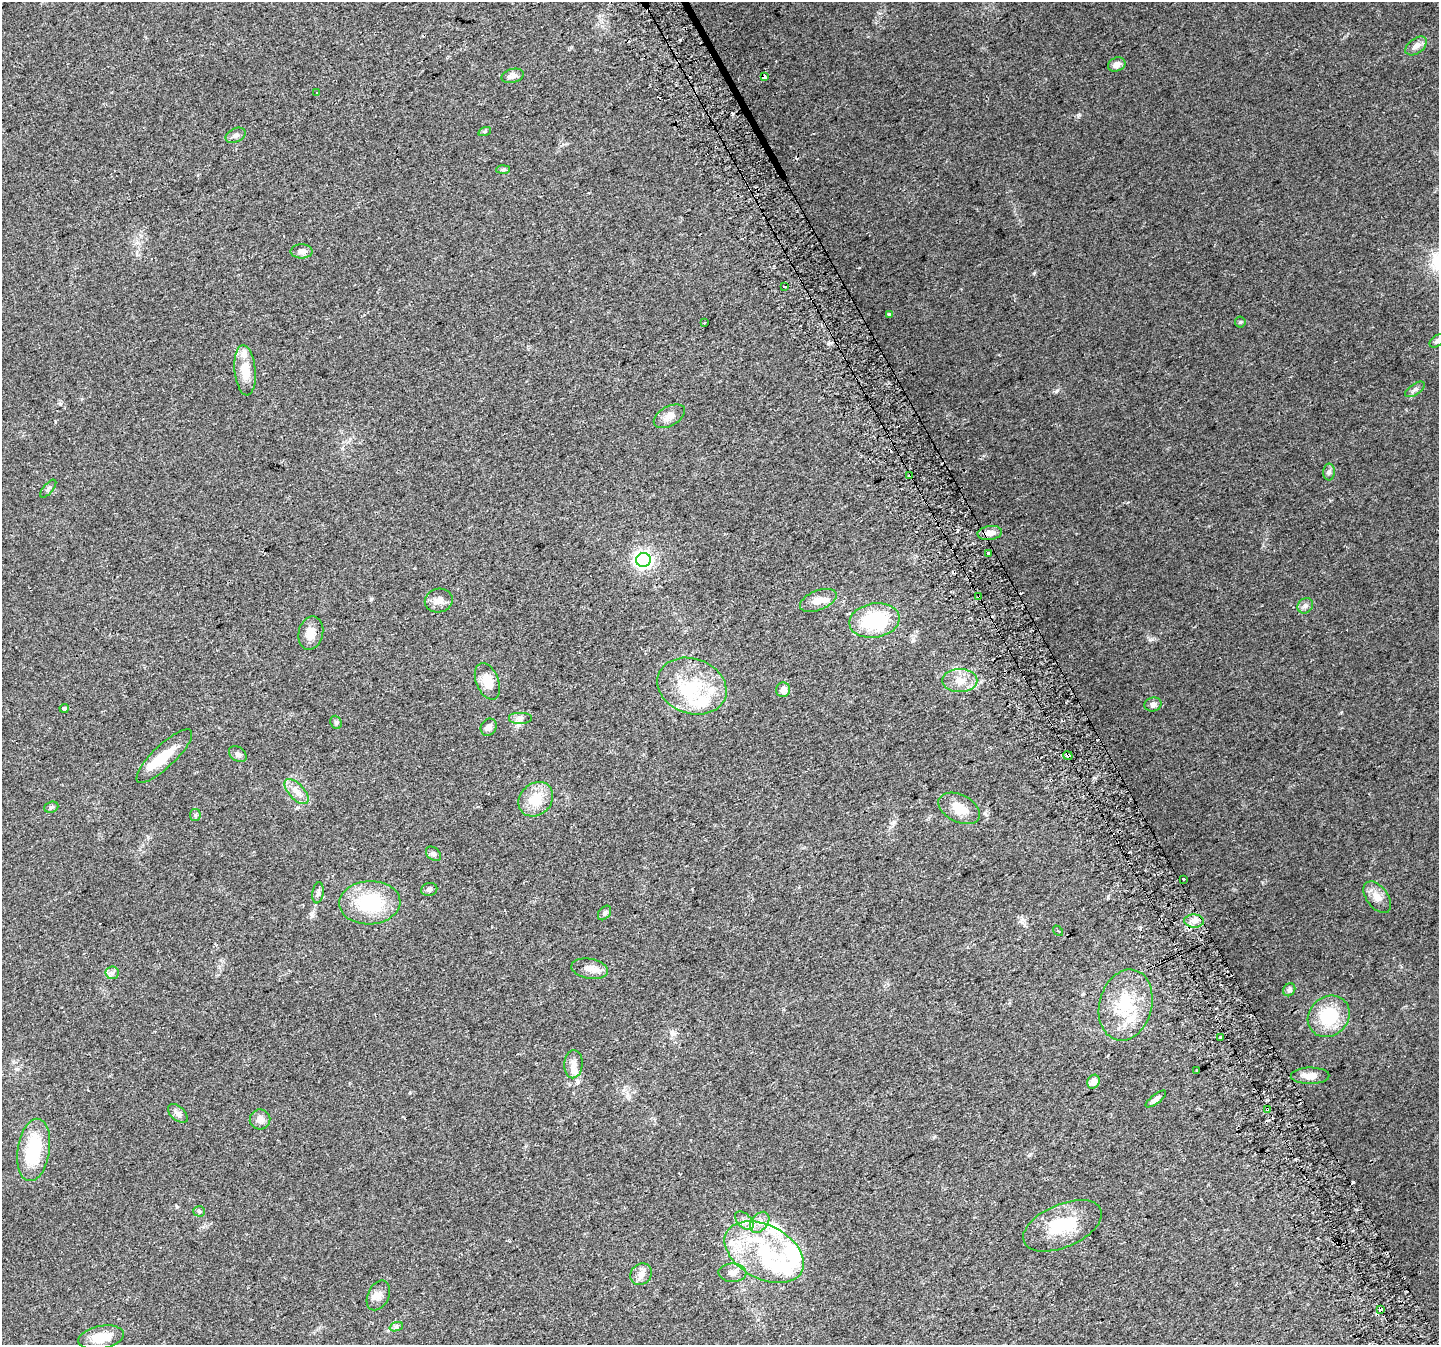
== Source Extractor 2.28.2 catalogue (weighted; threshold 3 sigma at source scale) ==
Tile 6 of 4 x 4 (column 2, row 2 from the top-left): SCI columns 1470-2906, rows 2860-4202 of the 5810 x 5659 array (HDU 1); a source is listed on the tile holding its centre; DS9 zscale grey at full resolution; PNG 1441 x 1347 px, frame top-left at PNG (2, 2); each listed source drawn as its Kron ellipse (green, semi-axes under 4 px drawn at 4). Shown black and unused: <1% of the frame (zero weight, under 2 of 3 exposures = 2% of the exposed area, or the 3 px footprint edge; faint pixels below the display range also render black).
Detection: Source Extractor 2.28.2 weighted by HDU 2 'WHT'; one run over the whole footprint, this tile lists its part. Background 0.047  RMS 0.0076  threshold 0.0342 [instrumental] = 3 sigma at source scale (4.5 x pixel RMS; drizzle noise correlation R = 1.50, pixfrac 1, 0.0396/0.0396 arcsec/px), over >= 5 px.
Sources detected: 101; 4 inside a brighter object's white glare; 6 cosmic-ray / hot-pixel residue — neither listed nor drawn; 10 inside a brighter listed object's ellipse — not listed separately; the other 81 listed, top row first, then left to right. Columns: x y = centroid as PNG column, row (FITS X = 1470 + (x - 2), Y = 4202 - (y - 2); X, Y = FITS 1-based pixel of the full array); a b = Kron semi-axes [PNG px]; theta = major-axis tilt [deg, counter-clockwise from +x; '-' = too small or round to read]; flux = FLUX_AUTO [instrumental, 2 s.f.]
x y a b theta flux
1416 46 12 7 37 5.1
1117 64 9 6 21 4.1
513 76 11 7 13 4
764 77 4 3 - 31
316 93 4 3 - 0.68
485 131 6 4 19 1.1
236 135 10 7 26 2.9
503 170 7 4 2 1.2
302 251 11 7 0 3.9
784 286 4 3 - 2.1
889 314 3 3 - 4.3
1240 322 5 5 - 1
704 323 3 2 - 1.3
1437 341 9 5 34 2
245 370 25 10 -85 15
1415 389 11 5 34 2.5
669 416 17 9 29 6.3
1329 472 8 6 90 1.9
910 475 4 3 - 5.4
48 489 11 5 49 1.8
990 533 12 7 9 5.3
988 553 3 3 - 6.9
643 560 7 7 - 240
979 597 3 3 - 3.8
818 600 19 10 22 7
439 601 14 12 12 6
1305 606 8 7 - 2.7
874 620 25 17 9 49
311 633 17 12 78 8
487 681 19 11 -68 12
960 681 17 11 0 10
692 686 35 27 -19 41
783 690 7 7 - 4.9
1153 704 8 7 - 2.5
64 708 4 3 - 7.6
520 718 12 6 0 2.8
336 722 7 5 -68 1.4
489 727 9 7 56 3.7
238 754 10 7 -35 2.6
1068 755 5 3 - 17
164 756 37 11 44 18
297 792 15 7 -47 6.1
536 799 19 15 44 17
51 807 7 5 22 1.2
959 808 22 13 -27 13
195 815 6 5 - 1.3
433 854 8 6 -40 1.9
1183 880 3 3 - 13
429 889 8 6 13 2
318 893 10 5 80 2.2
1377 897 18 10 -53 7.9
370 903 31 21 3 45
604 913 8 5 52 1.7
1194 921 10 6 -1 4.5
1058 931 6 3 -49 1
590 969 18 10 -10 6.9
112 973 7 6 - 2.3
1289 990 7 5 56 2.1
1126 1005 36 26 75 38
1329 1016 22 19 43 34
1221 1038 4 3 - 13
573 1064 14 9 86 5.4
1197 1070 3 2 - 0.6
1310 1076 19 8 1 7
1093 1082 7 6 - 6
1156 1099 12 4 38 2.7
1268 1110 3 3 - 37
178 1113 12 7 -41 3.4
260 1119 10 10 - 5
34 1150 31 16 81 39
199 1211 6 5 - 1.2
744 1221 11 6 -45 3.8
760 1222 12 8 51 5.1
1062 1226 42 21 23 36
764 1252 43 26 -28 69
732 1273 14 9 -1 4.9
641 1274 11 10 - 5.1
378 1295 16 10 63 5.6
1380 1310 3 3 - 140
396 1327 7 4 19 1.4
101 1337 23 11 11 15
Overlapping masked pixels (flux is a lower limit): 6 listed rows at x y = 764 77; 910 475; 979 597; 1068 755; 1268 1110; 1380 1310
Isophote crosses this tile's border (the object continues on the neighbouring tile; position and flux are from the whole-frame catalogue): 1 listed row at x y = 1437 341
Unlisted compact peaks at least as high as the median listed source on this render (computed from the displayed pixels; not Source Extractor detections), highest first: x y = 1057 390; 1034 273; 1152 639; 1079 115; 60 404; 913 641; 1029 1155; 1341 712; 177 1207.